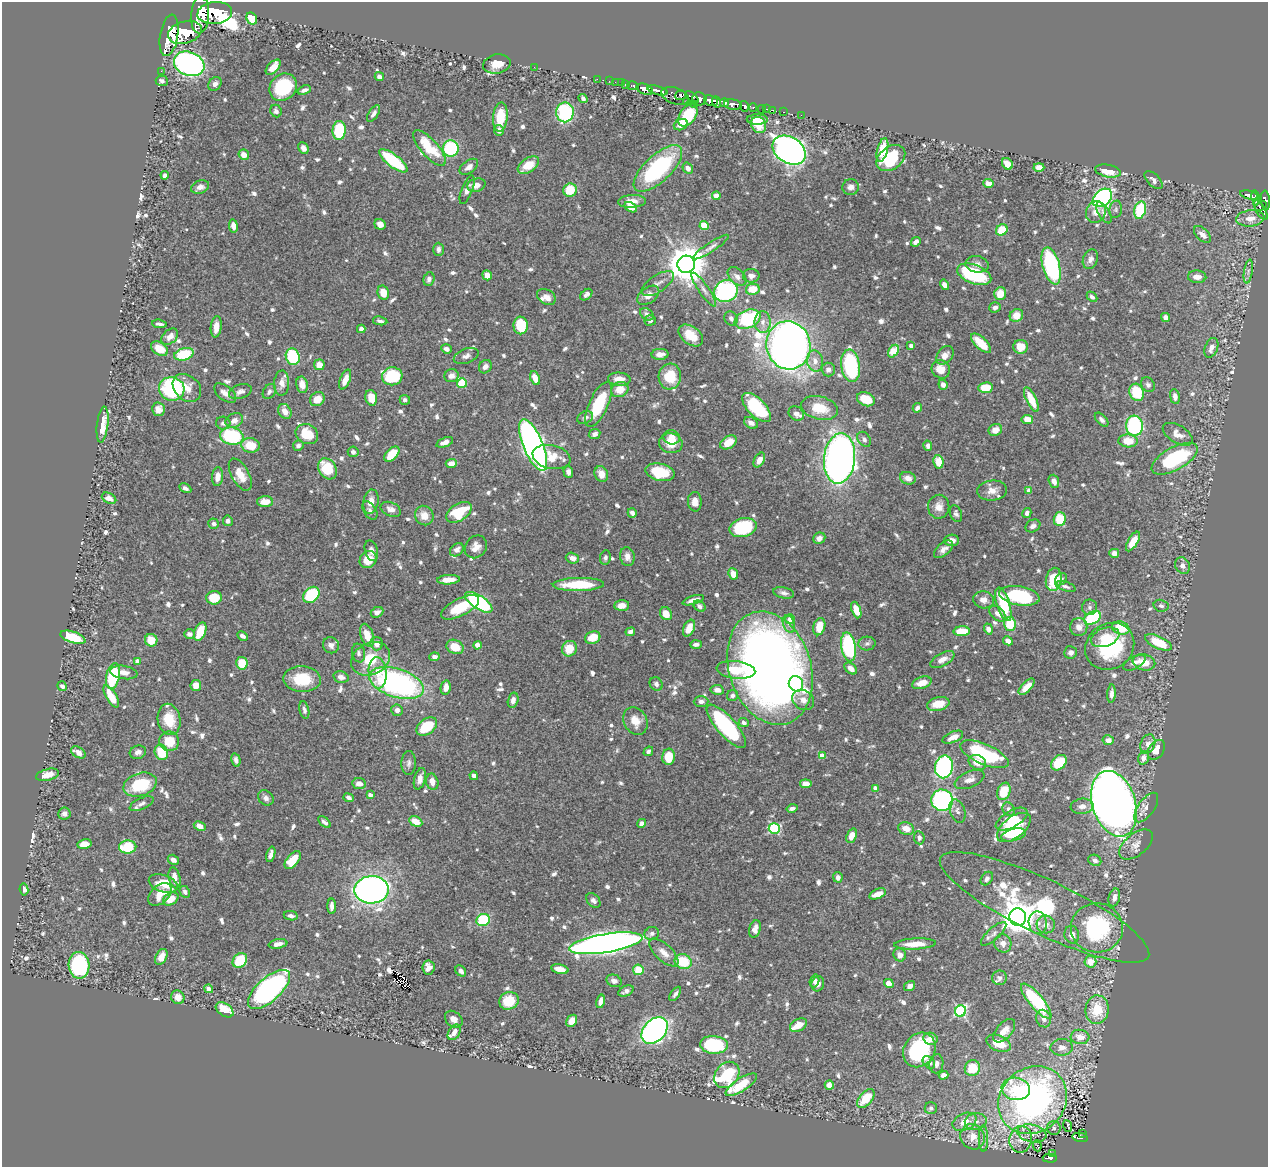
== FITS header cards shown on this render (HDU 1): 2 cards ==
NAXIS1  =                 1266
NAXIS2  =                 1165

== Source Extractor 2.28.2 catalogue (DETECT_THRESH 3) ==
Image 1266 x 1165 px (HDU 1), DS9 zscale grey, 1 PNG px = 1 image px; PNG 1270 x 1169 px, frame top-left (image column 1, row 1165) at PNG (2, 2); each listed source drawn as its Kron ellipse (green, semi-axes under 4 px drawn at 4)
Background 0.701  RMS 0.0098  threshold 0.0295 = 3 sigma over >= 5 px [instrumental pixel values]
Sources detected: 881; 1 with non-positive FLUX_AUTO (blend fragments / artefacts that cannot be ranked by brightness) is neither listed nor drawn; of the other 880, the 500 brightest by FLUX_AUTO listed and drawn (380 fainter detections omitted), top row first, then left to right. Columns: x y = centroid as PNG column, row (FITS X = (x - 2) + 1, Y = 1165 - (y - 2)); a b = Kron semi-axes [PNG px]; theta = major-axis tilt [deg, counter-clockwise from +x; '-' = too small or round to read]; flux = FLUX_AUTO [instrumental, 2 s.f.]
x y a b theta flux
215 13 17 11 7 6500
200 15 18 9 86 6900
252 18 6 5 - 15
185 32 17 11 17 5300
169 35 21 9 80 5700
189 64 16 11 -21 230
497 64 14 9 12 7.6
273 67 9 5 46 7.5
534 67 2 2 - 40
161 71 2 2 - 8.8
379 76 4 4 - 3.1
597 79 2 2 - 11
162 81 6 5 - 2.2
609 81 2 2 - 11
615 82 2 2 - 14
621 83 2 2 - 15
215 84 7 6 - 2.7
625 85 3 2 - 21
633 86 6 3 -13 77
283 87 15 12 43 43
645 89 8 5 -20 2000
304 90 7 4 21 2.1
658 90 10 4 -16 1300
681 95 6 5 - 530
675 96 14 8 -20 580
692 97 8 4 -44 610
583 98 5 4 - 2.1
699 99 7 6 - 670
686 101 2 2 - 46
711 101 7 5 -24 2300
717 102 6 3 -72 820
724 103 4 3 - 520
694 104 2 2 - 12
733 105 9 5 -8 1200
744 106 5 4 - 430
753 107 4 3 - 120
762 109 4 3 - 38
767 109 3 2 - 16
773 110 3 2 - 17
276 111 6 5 - 2.3
565 112 10 8 90 64
784 112 3 2 - 12
374 113 9 4 56 2.8
688 115 12 8 55 32
801 115 2 2 - 8.2
500 117 14 7 84 19
757 119 10 5 0 6.9
681 125 7 5 23 5.9
759 125 8 7 - 13
339 130 9 6 86 48
499 130 5 5 - 4.4
303 148 6 5 - 3
429 148 22 8 -48 29
451 149 8 8 - 52
789 150 18 13 -33 450
882 150 12 5 76 17
244 155 5 5 - 6.7
891 158 16 11 37 36
393 161 17 6 -38 53
1007 164 6 5 - 6.9
528 165 12 7 35 15
469 167 10 6 37 3.7
1039 167 5 4 - 6
658 168 31 13 43 82
688 168 6 5 - 3.5
1108 171 13 6 -11 12
165 175 4 4 - 2.4
1153 180 11 6 -46 3
988 183 5 4 - 5.3
476 185 9 6 16 4.7
200 187 9 6 20 3.6
851 187 8 8 - 3.6
467 190 15 5 69 3.5
570 190 7 6 - 16
1249 195 9 3 -13 160
716 196 4 4 - 9
1102 198 11 8 42 160
1256 198 7 3 -77 240
1265 200 10 4 -85 650
632 201 14 6 3 7.7
1261 206 6 4 34 220
631 207 7 4 -28 7.1
1116 209 9 6 79 2
1140 210 9 5 76 43
1261 210 11 5 -60 250
1096 212 11 9 63 5.3
1104 213 12 5 -59 2.8
1250 218 14 8 7 7.5
380 224 6 5 - 4.2
233 226 7 4 -81 4.4
704 226 4 4 - 20
1002 230 6 5 - 16
1202 234 10 6 -45 4.8
916 242 5 3 - 2.7
711 247 21 5 34 3.4
438 249 6 5 - 2.3
1090 259 10 7 67 3.5
686 264 8 8 - 2200
977 264 12 8 -9 3.5
1051 266 19 8 -74 83
1248 271 12 3 81 2
974 274 18 9 -20 49
487 275 5 4 - 6
737 276 11 7 -45 4
751 276 8 7 - 3.1
1197 277 9 6 -3 5
429 279 7 5 73 2.7
658 284 19 8 33 5.3
944 285 5 4 - 3.4
753 289 7 5 11 12
704 290 20 5 -55 4.5
726 291 12 11 - 86
383 293 7 5 -76 9.1
1000 294 6 6 - 12
586 295 7 4 42 2.2
648 295 12 7 37 5.9
546 297 10 7 -31 5.9
1092 297 6 4 -46 2.4
995 307 6 5 - 3.1
647 314 7 5 -37 2.9
1016 315 7 6 - 7.8
1166 317 5 4 - 3.6
731 318 7 6 - 2.6
748 319 13 9 23 61
650 320 5 5 - 2.3
380 321 7 3 -10 2.1
763 322 11 8 -90 4.5
159 324 7 3 -8 2.2
521 325 9 7 89 28
216 327 11 5 84 6.7
361 329 4 4 - 2.6
691 335 14 9 -37 12
170 337 9 6 42 4.7
981 343 12 5 -43 17
788 345 24 22 -75 650
911 346 4 3 - 3
1020 347 7 7 - 9.9
1211 348 10 6 68 5
159 349 9 6 -35 8
446 349 5 4 - 2.6
893 351 7 4 55 26
184 354 10 6 16 29
660 354 8 5 4 5.5
945 355 10 7 52 5
466 356 13 7 20 3.3
293 357 8 7 - 48
815 361 10 8 -78 5.7
319 365 5 5 - 7.3
851 366 16 9 -81 65
485 367 7 6 - 3.3
828 369 7 6 - 2.6
941 369 10 8 -46 8.9
392 376 10 9 - 34
451 376 7 6 - 4.3
670 377 13 11 83 21
535 378 7 4 -67 7.5
619 379 11 6 -4 7.3
345 380 10 5 69 7.2
282 383 12 7 87 5.3
462 383 5 4 - 35
302 385 8 6 -79 5.7
943 385 5 4 - 3.1
1148 385 8 6 -57 2.1
187 388 16 12 -43 8.3
986 388 7 5 5 18
172 389 13 11 -13 80
620 390 9 7 22 9.5
240 392 11 7 19 3.2
269 392 8 6 59 2
1137 392 9 7 -65 28
225 393 13 7 -38 4.4
1175 397 8 5 -81 3.2
371 398 8 5 -75 10
317 399 8 6 38 9.1
866 399 9 6 -21 15
405 400 5 5 - 2.1
1031 400 13 5 -63 16
599 404 24 9 65 32
756 407 18 9 -45 55
820 408 19 11 -14 17
917 408 5 4 - 2.3
158 409 6 6 - 3.9
285 411 8 6 -57 6.7
796 413 8 6 -38 3.7
585 418 8 6 26 2.3
1027 419 6 4 -7 11
234 420 9 7 30 5.8
1102 420 8 5 -47 2.3
223 423 7 6 - 2.8
751 423 7 5 -31 3.7
103 425 18 5 83 9.3
1134 426 10 8 -84 76
995 430 7 6 - 6.7
307 434 11 9 -26 18
595 434 6 5 - 2.7
1178 434 16 8 -31 6.1
232 436 12 8 -11 62
672 437 8 7 - 7.1
864 439 8 6 -56 2.3
1128 441 9 6 -3 13
445 442 9 4 22 3.1
728 442 9 6 32 11
671 443 12 10 -10 9.7
250 445 9 7 -12 17
298 445 5 5 - 2.1
533 445 28 10 -67 410
928 446 5 4 - 2.5
353 452 5 5 - 2.4
392 454 9 5 45 17
552 457 19 11 -12 16
839 458 25 15 84 450
1175 459 25 11 29 59
759 460 8 5 60 5.5
938 462 6 5 - 12
451 464 5 4 - 5.5
327 469 11 8 -59 23
568 472 6 4 -71 2.5
660 472 15 8 -13 26
601 474 8 6 -65 6.8
240 475 18 8 -61 10
217 477 9 5 84 5.9
908 478 8 6 -17 5.4
1054 481 7 5 -71 4.2
185 488 6 4 -29 2.4
992 491 15 10 5 6.1
1029 491 4 4 - 5.8
109 498 8 5 -27 4.6
265 502 8 5 2 9.3
371 502 12 7 80 6.5
695 502 10 7 -86 5.6
939 507 12 10 88 6.1
391 509 10 6 -23 4.4
370 511 10 6 -58 2.5
459 512 14 8 33 27
632 513 5 3 - 2.6
1027 513 5 4 - 2.8
956 514 9 5 -70 2.2
424 515 10 9 - 7.1
1060 519 7 6 - 20
228 521 5 5 - 2.2
214 524 5 5 - 2.3
1033 526 8 6 30 2.9
743 528 14 9 14 43
819 538 6 5 - 3.4
951 540 7 5 2 3.7
1133 541 11 5 59 11
476 547 12 10 49 5.5
944 549 11 6 39 3.8
457 550 8 5 40 3.6
371 551 10 6 -75 3.4
1114 553 5 4 - 5.9
627 557 9 7 -79 4.3
572 558 6 5 - 4.9
605 558 7 5 79 2.1
368 560 9 8 - 12
1183 566 9 7 -61 3.4
733 574 6 4 -63 9
1054 579 12 8 79 23
1061 579 7 5 54 2.4
448 580 11 4 3 8.4
578 585 25 6 1 28
1065 586 10 4 -18 2
784 593 10 5 -12 2.7
311 595 9 7 44 46
1019 596 20 9 -10 54
214 598 8 6 8 17
693 600 11 3 17 3.3
983 600 10 8 -11 5.1
479 602 16 6 -33 120
1003 604 17 6 -73 36
622 605 7 5 2 5.9
699 606 6 5 - 2.3
1161 606 7 6 - 2.1
460 607 21 8 27 26
1090 607 8 7 - 2.3
856 610 8 4 -71 9.3
377 612 6 5 - 2.5
666 614 7 5 -56 8.6
998 614 9 6 -44 4.3
1092 618 9 6 27 56
790 619 5 4 - 3.9
789 624 9 5 -69 2.7
1010 624 7 6 - 22
819 627 9 6 75 11
1079 627 9 8 - 5
689 628 9 5 67 10
1121 628 9 6 -17 19
988 629 5 4 - 3.3
200 631 9 5 68 17
962 631 8 5 1 13
630 632 5 4 - 2.5
189 634 5 4 - 2.9
367 635 12 6 -73 12
242 636 6 4 -31 2.5
73 637 13 5 -18 24
1105 637 15 9 20 9.1
593 638 8 6 18 13
151 640 6 6 - 11
1008 641 5 4 - 4.2
1158 642 14 6 -25 23
377 644 7 6 - 5.7
696 644 6 4 3 2.8
867 644 8 7 - 2.1
331 645 8 8 - 3.1
477 645 4 4 - 7.4
1110 646 25 22 35 59
455 647 9 7 -25 13
848 647 14 7 -80 84
569 649 8 7 - 14
1071 652 6 6 - 3.1
359 653 9 6 -79 2.2
434 657 5 4 - 2.6
371 659 20 15 26 22
942 659 13 6 28 5.2
137 661 4 4 - 3.9
1144 662 11 8 -12 11
242 663 6 5 - 17
1134 663 12 6 29 4.1
770 668 58 41 -72 730
851 668 7 5 -40 4.7
736 670 19 8 -7 18
124 672 13 6 -8 5
378 673 16 9 -84 9.7
113 676 13 6 77 39
341 677 8 5 -13 4.6
302 679 19 13 -3 23
397 683 28 14 -18 170
922 683 10 6 18 8.6
656 684 7 6 - 2.5
796 684 8 7 - 14
196 685 5 5 - 6.2
62 686 5 4 - 2.2
1027 687 10 5 46 6.2
446 688 7 5 79 5.5
717 690 7 5 -10 3.8
1111 694 9 4 87 2.7
732 695 5 5 - 2.4
111 696 12 5 -59 14
513 700 8 5 76 3.9
803 700 11 9 -35 4.4
701 702 7 5 2 2.8
938 704 11 6 11 12
304 710 9 5 -79 2.1
397 710 6 5 - 2.6
169 719 16 11 -78 16
635 721 14 11 -61 9
744 723 5 4 - 2.3
427 726 11 7 37 25
726 726 27 9 -48 81
953 737 11 5 24 6.4
1108 740 5 5 - 4.7
169 741 10 9 - 16
1148 744 10 7 69 4.2
1156 750 11 7 56 8.2
648 751 5 4 - 2
78 752 8 5 -31 5.2
138 752 8 6 18 3.4
161 752 8 6 -66 19
984 754 26 10 -23 63
822 756 4 4 - 9.4
669 757 8 6 86 15
1143 758 7 5 74 3.8
236 760 7 4 -76 2.4
977 762 9 7 -26 7.9
409 763 12 7 88 2.7
1059 763 9 6 45 23
944 767 11 9 79 140
48 775 11 5 14 7.3
474 776 4 4 - 2.8
420 779 11 5 75 4.4
970 780 16 8 23 4.9
432 782 8 6 -77 5.4
359 783 7 5 -10 4.3
806 784 6 4 -7 6.5
140 785 17 11 18 31
875 788 4 3 - 3.7
1004 791 9 6 67 15
370 795 4 3 - 4
266 798 8 7 - 3
349 798 5 4 - 2.5
942 800 11 10 - 140
142 804 13 5 25 2.6
1114 804 34 21 -72 880
1082 806 11 7 6 4.2
792 808 5 3 - 2.4
1146 808 17 8 54 5.3
1009 809 7 5 -56 2.4
957 811 12 7 -70 3
64 813 6 6 - 3.4
1012 819 18 8 30 12
324 822 7 4 -41 2.2
416 822 7 5 -30 8.9
642 823 5 4 - 2.7
200 826 6 4 -26 5
1014 827 19 10 37 37
774 828 6 5 - 63
906 829 8 6 -18 7.3
1014 835 13 6 13 10
851 836 8 5 69 6.5
919 838 7 5 -83 2.3
84 844 7 5 11 9.1
1136 844 20 11 40 6.6
128 847 8 6 3 34
271 854 8 4 74 2.9
173 860 6 4 -32 3.5
293 860 10 6 51 16
1095 860 7 5 -26 2.5
838 877 5 4 - 2.9
175 878 10 5 -78 7
987 879 7 5 54 2.4
163 883 15 8 -18 16
24 889 6 4 -81 3
371 890 17 13 1 380
185 892 6 5 - 2.1
160 894 14 8 43 11
878 894 9 4 22 7.3
1114 898 9 5 75 3.6
171 899 8 6 30 10
593 901 8 6 -48 2.7
332 906 8 4 -89 3.1
1044 907 115 27 -25 90
291 916 7 4 -9 2.2
1018 917 9 8 - 1600
483 920 7 6 - 46
1038 923 11 9 -80 4.4
1046 924 9 9 - 5
1097 928 26 24 -2 79
755 929 9 5 72 4.6
652 934 7 6 - 2.3
994 934 16 6 42 3.3
1072 935 9 7 -77 4.6
606 943 37 9 9 690
1003 943 9 8 - 4.4
278 944 9 4 10 4.7
915 944 21 5 3 12
664 952 18 8 -43 6.7
900 955 7 6 - 4
161 957 8 5 63 6.2
240 960 8 6 45 24
683 962 9 7 -20 25
1090 962 6 6 - 8.3
79 965 13 10 -87 90
428 967 7 6 - 5.5
560 969 9 4 -13 6.9
638 970 5 5 - 17
461 971 6 4 -47 2.8
1000 978 7 7 - 2.5
614 981 8 6 -21 3.6
815 981 7 4 75 2.3
889 983 5 4 - 6.6
818 984 7 6 - 3.4
910 986 6 4 33 3.6
209 989 4 4 - 3.9
269 989 26 11 42 190
626 991 8 5 25 2.4
675 994 8 4 55 2
178 997 7 6 - 5.9
509 1001 10 8 25 20
601 1001 7 4 75 4
1036 1001 22 7 -50 65
225 1010 10 6 -33 16
1097 1010 14 11 84 21
961 1011 6 5 - 86
454 1019 10 7 -42 4.9
1044 1019 9 7 -70 3.4
572 1021 6 5 - 7.1
798 1025 9 6 30 8.7
655 1030 15 11 48 270
1004 1031 14 7 50 6.1
454 1032 8 5 58 3.9
1080 1037 9 7 -4 6.9
930 1039 7 6 - 5.4
999 1043 13 7 -23 13
714 1045 14 9 -5 53
1062 1047 11 8 4 4.3
919 1050 18 15 54 64
929 1062 7 5 -47 3.4
936 1064 9 7 80 2.7
972 1068 8 7 - 19
727 1075 14 11 49 54
943 1075 5 4 - 5.2
741 1085 18 6 33 21
829 1085 5 4 - 5.4
1016 1089 14 11 -10 12
866 1098 11 6 51 18
1033 1100 36 32 42 290
931 1108 6 6 - 2.3
976 1121 11 8 9 4
964 1122 12 8 24 7.7
1068 1126 6 3 -68 5
1054 1128 7 7 - 2.1
1032 1133 15 8 -12 5.2
1083 1133 3 2 - 17
973 1137 13 12 - 9.7
1080 1137 8 4 -11 130
983 1138 13 4 -90 2.9
1021 1139 13 11 78 7.1
1037 1146 5 3 - 7.2
1052 1153 3 3 - 12
1050 1158 7 4 -3 96
At the frame edge (FLAGS 8, measured only in part): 1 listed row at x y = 1265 200
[380 fainter detections neither listed nor drawn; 1 non-positive-flux detection neither listed nor drawn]